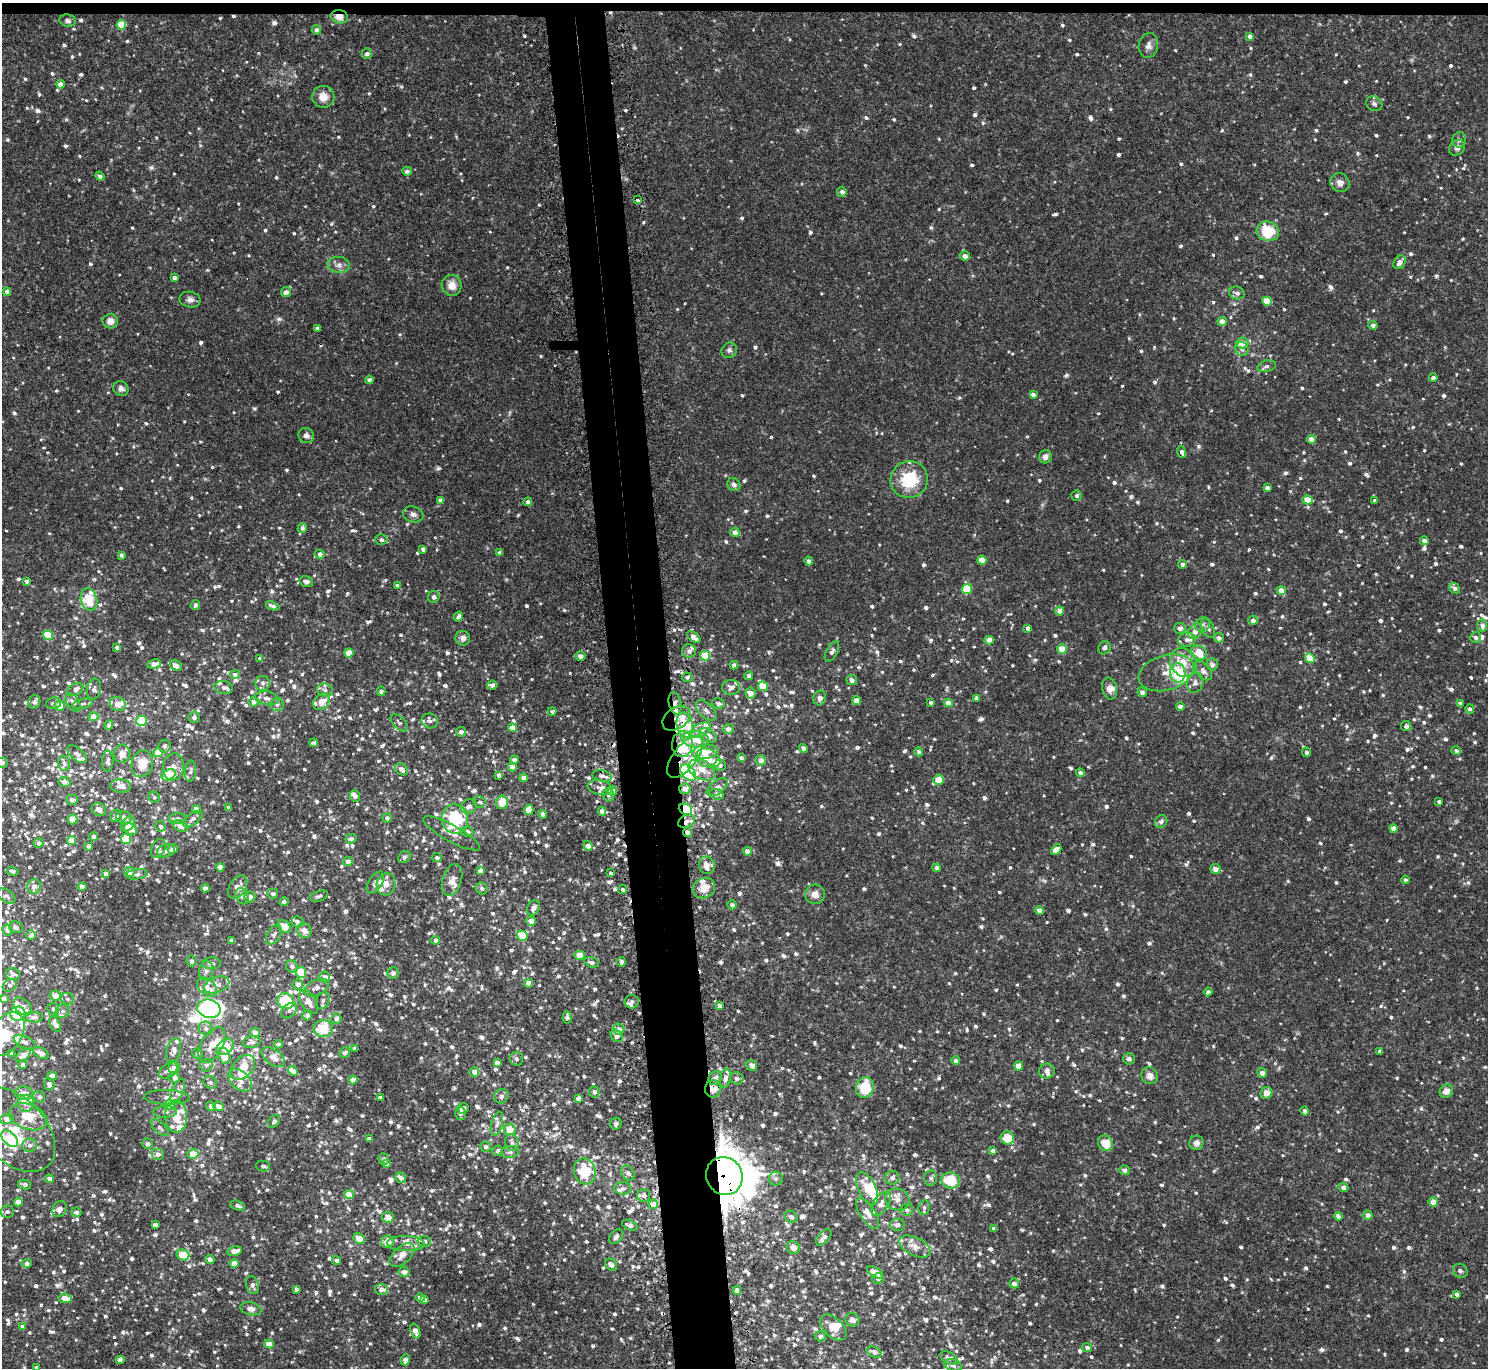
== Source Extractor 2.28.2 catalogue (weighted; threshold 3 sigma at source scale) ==
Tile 2 of 3 x 3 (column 2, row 1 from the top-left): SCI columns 1514-2999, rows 2865-4230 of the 4514 x 4445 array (HDU 1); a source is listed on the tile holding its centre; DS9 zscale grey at full resolution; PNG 1490 x 1370 px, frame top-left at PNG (2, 3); each listed source drawn as its Kron ellipse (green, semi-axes under 4 px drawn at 4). Shown black and unused: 5% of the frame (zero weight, under 2 of 3 exposures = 3% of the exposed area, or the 3 px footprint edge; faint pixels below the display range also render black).
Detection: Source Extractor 2.28.2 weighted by HDU 2 'WHT'; one run over the whole footprint, this tile lists its part. Background 0.031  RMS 0.008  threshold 0.0359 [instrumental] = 3 sigma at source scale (4.5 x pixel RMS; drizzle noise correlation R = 1.50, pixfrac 1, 0.05/0.05 arcsec/px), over >= 5 px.
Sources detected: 1688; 1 too faint to see at this stretch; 6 inside a brighter object's white glare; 8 cosmic-ray / hot-pixel residue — neither listed nor drawn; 108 inside a brighter listed object's ellipse — not listed separately; of the other 1565, all 500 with FLUX_AUTO >= 2.23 (the completeness limit of this list) listed and drawn (1065 fainter detections not listed), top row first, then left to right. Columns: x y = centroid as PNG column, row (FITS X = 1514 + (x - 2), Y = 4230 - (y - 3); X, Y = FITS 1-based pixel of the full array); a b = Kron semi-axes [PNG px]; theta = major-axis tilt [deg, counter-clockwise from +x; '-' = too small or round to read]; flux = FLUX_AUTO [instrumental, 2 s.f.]
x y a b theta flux
339 17 9 6 -12 6.9
68 21 8 6 -10 2.4
121 25 5 4 - 25
316 30 4 4 - 2.4
1250 36 4 4 - 3.6
1148 46 12 9 79 4.5
367 54 5 5 - 2.8
60 84 4 4 - 6.1
323 97 11 11 - 9.1
1374 104 8 7 - 2.7
1459 140 8 6 74 2.5
1457 148 9 7 39 3.7
407 171 5 4 - 2.8
100 176 5 4 - 2.7
1340 183 10 9 - 4.4
842 192 5 5 - 3.2
637 200 4 3 - 3.6
1268 231 11 10 - 28
965 256 5 4 - 4.5
1400 262 7 5 54 4.6
339 265 11 8 -8 4.3
174 278 4 4 - 2.7
452 285 10 10 - 7.8
7 292 4 4 - 3.9
286 292 5 5 - 3.5
1237 293 8 6 -17 3.2
190 300 10 7 -12 3.5
1267 301 5 4 - 21
110 321 8 7 - 5.9
1222 322 4 4 - 6.4
1373 325 4 4 - 3.2
317 328 4 3 - 3
1242 343 6 5 - 9.5
1242 349 7 6 - 3.2
729 350 8 7 - 2.6
1267 366 9 5 16 2.4
1433 378 4 4 - 2.7
369 380 4 4 - 3.6
121 388 8 7 - 3.4
1033 395 4 4 - 3.4
306 436 8 7 - 2.9
1311 439 4 4 - 7.6
1182 452 6 4 -73 2.7
1045 457 6 6 - 4.2
909 480 19 18 - 37
734 485 7 6 - 3
1267 488 4 4 - 5.2
1076 496 5 5 - 2.3
441 500 4 4 - 4.6
1308 500 5 4 - 14
1375 500 4 4 - 2.2
528 502 4 4 - 2.8
413 514 10 8 -16 3.2
302 528 5 4 - 2.7
735 532 5 4 - 4.8
381 540 6 5 - 2.9
1424 541 4 4 - 4.2
423 549 4 4 - 3
499 553 4 4 - 3
320 554 4 4 - 3.3
121 555 4 4 - 2.5
982 560 4 4 - 14
809 561 4 4 - 2.9
1182 564 4 4 - 2.9
27 581 4 3 - 2.8
306 581 7 5 -16 3.1
397 585 4 3 - 3
1455 588 6 4 -40 3
967 589 5 5 - 36
1281 591 5 4 - 7.6
434 597 6 5 - 2.3
89 600 11 8 -74 18
195 605 5 4 - 2.4
273 606 7 4 -20 2.4
1060 611 4 4 - 6.7
458 617 5 4 - 2.6
1253 620 4 4 - 3.7
1203 624 8 7 - 2.7
1482 625 6 5 - 3.7
1028 628 4 4 - 4.3
1180 628 6 5 - 4.1
1208 628 10 6 -63 2.5
1195 631 8 6 51 5.9
48 635 5 4 - 38
694 637 8 4 -40 6.1
463 638 7 7 - 3.5
1219 638 5 5 - 3.6
1476 638 6 5 - 2.5
989 640 4 4 - 9
1187 640 9 7 13 3.5
117 647 4 3 - 3
1104 648 7 6 - 2.7
1062 649 5 4 - 19
689 651 7 6 - 3.6
832 651 11 5 62 3.1
349 653 4 4 - 13
1199 653 8 7 - 19
580 656 5 4 - 5.7
705 656 5 5 - 28
260 658 4 3 - 2.2
1310 658 5 4 - 16
1183 663 15 12 -57 17
154 664 7 4 13 5.6
1212 664 6 5 - 3.8
734 665 4 4 - 3.4
176 666 6 5 - 4.5
1203 671 11 7 -50 4.2
1166 673 28 17 16 16
1178 673 10 7 -89 23
235 674 5 4 - 3.6
749 676 4 4 - 2.9
687 677 5 4 - 2.6
852 680 5 5 - 3.7
263 683 7 7 - 2.7
1195 683 10 8 72 3.6
492 685 5 4 - 3.1
763 686 5 4 - 19
224 687 9 6 -10 3.3
731 687 9 7 -4 3.8
75 689 8 5 28 3.3
94 689 10 7 82 2.8
1110 689 11 7 -78 5.1
325 690 8 6 -18 3
381 691 5 4 - 2.6
1142 692 5 4 - 3.2
750 693 5 5 - 7.5
267 698 12 6 -11 4.6
820 698 7 6 - 2.8
976 698 4 4 - 2.9
857 701 4 4 - 11
34 702 7 6 - 3.4
254 702 5 5 - 4.7
322 702 9 7 47 8
931 702 4 3 - 2.3
53 703 7 6 - 2.5
73 703 10 6 -57 3.6
675 703 11 6 -77 4.7
718 703 6 5 - 3.6
948 703 4 4 - 5.6
1460 703 4 3 - 2.8
83 704 10 5 13 2.3
118 704 8 7 - 6.2
277 705 7 6 - 2.5
60 706 5 5 - 14
1180 706 4 4 - 3.6
1470 709 4 4 - 2.8
706 710 13 7 -47 4.3
552 711 4 4 - 2.5
93 717 5 4 - 9
194 717 6 5 - 3
676 718 15 10 34 8.3
141 721 5 5 - 49
430 721 8 7 - 3.2
399 723 10 6 -47 2.3
109 725 5 4 - 2.4
685 725 12 8 -78 11
1406 726 5 5 - 2.6
512 728 4 4 - 7.5
728 729 5 5 - 4.6
700 730 11 6 28 6.6
461 732 5 5 - 3.2
708 735 9 6 -31 6.3
695 739 14 8 -5 17
314 743 4 4 - 3.1
682 744 13 10 84 22
164 746 6 6 - 2.7
803 748 5 4 - 2.7
1456 751 5 4 - 2.6
705 752 13 7 8 13
919 752 4 4 - 2.7
1307 752 4 4 - 2.5
158 753 5 4 - 14
77 754 12 6 -39 3.1
122 754 9 8 - 6.1
685 757 25 11 53 15
708 758 13 9 -26 12
741 758 4 4 - 2.8
514 760 4 4 - 3.5
761 760 5 5 - 4.7
108 761 10 6 88 4
2 763 5 5 - 3.2
64 763 7 6 - 2.8
142 764 14 10 75 15
720 765 6 5 - 2.7
173 767 13 10 78 9.1
512 767 4 4 - 5.9
401 769 7 5 -45 4.8
702 770 14 9 -28 9.6
190 771 10 5 83 2.4
688 773 9 6 -47 130
1080 773 4 4 - 2.5
169 775 7 5 29 23
498 775 4 4 - 3.1
602 776 10 5 -13 2.9
524 778 4 4 - 6.4
939 780 5 5 - 14
64 782 6 5 - 4.7
121 786 10 6 -3 6.3
717 787 12 6 38 3.3
600 788 12 7 -11 4.4
685 789 6 5 - 5.2
612 791 5 4 - 13
717 794 7 5 -15 3.9
608 795 6 5 - 2.2
355 796 6 5 - 2.7
154 797 6 5 - 2.2
72 800 6 5 - 4
480 802 6 5 - 2.2
502 802 7 6 - 19
1439 802 4 4 - 2.3
469 806 8 7 - 3.5
229 808 4 3 - 2.8
99 809 7 6 - 4.2
197 809 4 4 - 9.2
685 809 7 5 -22 28
529 810 5 4 - 11
602 811 4 4 - 5.3
543 814 4 4 - 3
116 816 6 6 - 3.4
124 817 8 6 -14 4
387 818 4 4 - 2.3
72 819 5 5 - 6.3
178 819 9 5 3 2.6
193 819 11 5 36 3.4
455 819 15 13 -81 34
687 821 9 6 30 3.8
1161 822 7 5 45 2.9
128 824 8 6 53 12
160 826 5 5 - 2.2
181 826 8 5 -28 5.5
1393 828 4 4 - 6
131 829 7 5 -29 7.5
467 832 6 5 - 3.2
687 832 5 4 - 4.2
452 833 32 8 -29 8.5
93 837 4 4 - 2.5
126 839 5 5 - 24
351 839 5 5 - 2.4
71 841 4 4 - 10
39 843 5 4 - 2.7
88 846 4 4 - 3.2
588 846 5 4 - 4.3
158 848 10 7 69 4.4
173 849 5 4 - 6.5
1056 850 6 4 44 8
166 851 9 6 17 2.7
747 851 4 4 - 5.8
404 857 7 5 40 2.4
437 858 5 4 - 2.3
348 861 4 4 - 5.3
707 865 9 7 -71 7.3
220 867 4 4 - 6.9
937 868 4 4 - 3.6
1215 869 5 5 - 4.3
13 871 6 4 -14 2.5
480 871 4 4 - 6
129 872 5 5 - 4.5
610 873 4 3 - 2.3
106 874 4 4 - 4.1
137 874 11 5 7 2.5
452 880 16 9 73 7.3
1405 880 4 4 - 2.3
375 882 12 6 56 3.8
386 884 11 9 76 5.7
34 886 7 6 - 4.8
82 887 4 4 - 4.6
238 887 13 8 58 6.6
205 888 4 4 - 4.6
482 888 6 5 - 2.3
704 888 11 10 - 9.3
622 890 5 4 - 2.3
273 893 5 5 - 2.9
815 894 10 9 - 6.5
6 896 10 6 -35 2.5
242 896 8 6 -66 4.6
319 896 9 5 19 2.6
250 897 5 5 - 4
284 902 5 4 - 2.3
732 905 4 4 - 2.6
533 908 8 6 59 4.5
1039 911 4 4 - 6.4
531 921 4 4 - 7.9
298 922 6 5 - 3.3
16 927 7 6 - 2.7
284 927 7 5 -41 12
7 930 5 5 - 3.2
304 930 7 7 - 5.9
31 935 5 4 - 3.4
274 935 10 6 59 2.7
522 936 5 5 - 20
232 940 4 4 - 2.5
436 940 4 4 - 3
580 955 5 4 - 12
191 961 5 5 - 3
592 962 8 5 -15 2.8
621 962 5 4 - 2.3
211 963 9 6 3 3.2
292 966 6 6 - 3
206 971 10 7 80 3.3
301 972 6 5 - 28
393 973 5 5 - 3.3
13 974 7 6 - 3.2
325 977 5 5 - 4.7
529 983 4 4 - 9
298 984 5 5 - 4.7
10 985 8 5 35 2.6
217 985 13 7 21 5
207 987 11 7 -41 5.3
316 988 13 7 24 4.1
1208 992 4 4 - 3.2
55 996 5 5 - 8.6
4 998 4 4 - 2.8
67 999 6 6 - 2.5
323 1000 8 6 66 2.5
286 1001 8 7 - 33
309 1002 13 7 -57 6.9
632 1002 7 6 - 2.8
23 1006 11 7 -42 4.1
720 1006 4 4 - 2.7
53 1009 6 6 - 2.8
209 1009 12 9 -14 110
63 1011 7 6 - 2.4
289 1011 9 6 42 2.6
18 1014 7 7 - 41
307 1015 5 5 - 2.9
34 1017 9 5 -3 2.9
567 1017 6 4 87 2.7
336 1018 5 5 - 3.7
55 1024 8 5 -61 5.8
206 1029 7 6 - 2.9
323 1029 10 8 -4 22
619 1029 6 5 - 5
255 1032 5 4 - 6.9
7 1034 23 15 59 28
617 1036 7 5 -48 5.7
25 1042 11 6 -24 3.1
251 1042 9 6 10 4
278 1044 4 4 - 2.5
212 1045 20 10 60 11
225 1047 10 7 33 17
354 1048 4 3 - 2.6
174 1050 12 7 75 4.8
1380 1051 4 4 - 2.3
41 1053 8 5 -28 6.9
345 1053 5 5 - 2.8
11 1054 4 3 - 2.7
198 1054 5 5 - 2.3
23 1055 8 5 39 7.3
224 1056 8 6 -72 9.5
273 1057 13 7 -35 7.7
516 1059 7 7 - 2.3
1129 1059 6 5 - 2.4
956 1061 4 4 - 2.6
497 1063 4 4 - 4.7
23 1065 4 4 - 2.8
206 1065 6 6 - 2.6
752 1065 6 5 - 4.1
1019 1066 4 4 - 8.6
243 1067 14 9 46 13
174 1068 6 5 - 6
168 1070 10 6 37 3.7
293 1071 5 4 - 5.7
1047 1071 8 7 - 3.2
474 1072 5 5 - 5.4
1262 1073 5 5 - 3.7
52 1076 4 4 - 7.1
1150 1076 9 8 - 5.3
175 1078 5 5 - 2.9
715 1078 7 6 - 3.2
725 1078 10 5 79 4
737 1078 7 6 - 2.9
240 1080 13 9 -42 7.8
353 1080 4 4 - 8.9
210 1082 7 6 - 2.4
49 1084 6 5 - 3.6
865 1088 10 8 79 28
713 1089 8 8 - 7.6
178 1091 13 6 67 3.6
1446 1091 7 6 - 5.3
594 1092 5 5 - 2.5
24 1093 9 6 -2 7
1266 1093 6 5 - 5.2
501 1096 8 7 - 2.9
39 1097 6 5 - 2.9
167 1097 22 7 -2 5.9
380 1098 4 3 - 2.7
578 1098 4 4 - 3.3
26 1103 8 8 - 4.4
169 1105 5 5 - 17
211 1106 5 4 - 3.3
219 1106 5 4 - 5.9
463 1108 5 5 - 4.6
1305 1111 4 4 - 2.2
165 1112 11 6 3 3.4
460 1113 6 5 - 2.8
176 1116 16 11 -87 14
28 1117 19 12 -20 20
7 1119 7 5 2 6.8
274 1121 7 5 50 2.3
497 1124 12 5 76 3.7
616 1124 6 5 - 2.5
160 1128 11 5 -43 2.5
510 1129 6 5 - 11
14 1130 50 31 -47 57
1007 1138 7 6 - 15
10 1139 10 6 -45 13
369 1139 4 4 - 3.4
512 1142 8 7 - 2.8
1106 1143 8 7 - 12
1196 1143 7 7 - 3.5
148 1144 5 5 - 2.6
30 1145 7 6 - 3.3
486 1147 5 5 - 3.4
498 1151 5 5 - 3.1
993 1151 4 4 - 2.8
510 1152 9 6 9 2.4
158 1154 6 6 - 3.8
193 1154 5 4 - 14
384 1159 6 5 - 2.5
387 1164 4 4 - 4.9
263 1166 7 5 -12 2.4
1124 1170 5 5 - 3.1
585 1171 13 11 -74 28
628 1173 8 6 -63 2.5
724 1176 19 18 - 2200
401 1178 6 5 - 3.3
892 1178 7 7 - 3.5
931 1178 7 6 - 2.6
49 1179 4 4 - 6.6
776 1179 7 7 - 2.2
951 1180 9 8 - 26
25 1184 6 5 - 3
1343 1187 5 4 - 3.4
623 1188 8 6 0 2.5
867 1188 17 9 -64 11
349 1195 5 4 - 10
644 1196 6 6 - 2.6
897 1199 12 10 -22 6.2
18 1202 4 4 - 8.8
1433 1202 5 4 - 8.3
653 1204 5 5 - 8.7
881 1204 13 7 55 6
237 1206 8 5 -19 2.8
924 1207 7 5 78 2.3
59 1209 8 6 61 4.3
907 1210 6 6 - 2.3
7 1212 6 6 - 2.5
76 1212 5 4 - 3
868 1213 17 7 -58 6.8
1368 1215 5 4 - 3.6
1338 1216 4 4 - 2.5
388 1217 6 5 - 7.1
791 1217 7 5 -41 2.4
155 1225 4 4 - 3.4
630 1225 8 5 -23 2.7
897 1225 7 6 - 2.6
994 1229 4 4 - 2.5
616 1237 8 5 53 2.4
824 1237 10 5 47 3.7
359 1239 6 5 - 8.2
424 1241 6 5 - 2.7
388 1242 6 6 - 11
406 1243 19 7 -2 6
915 1246 17 9 -26 6.8
793 1248 7 6 - 6
234 1251 7 4 11 7.6
183 1255 6 5 - 22
402 1255 15 8 43 7.1
210 1259 5 4 - 4.1
336 1260 4 4 - 2.3
27 1263 5 4 - 2.6
234 1263 4 4 - 8.2
611 1265 6 5 - 2.4
1460 1271 7 6 - 2.3
404 1272 5 5 - 4.7
875 1272 9 5 -31 9.4
878 1278 6 5 - 2.6
1014 1283 5 4 - 3.9
252 1285 9 6 -70 3
296 1289 4 4 - 2.3
381 1289 6 5 - 4.4
737 1290 4 4 - 3.8
1457 1294 4 3 - 2.7
65 1298 6 4 -7 9
420 1298 4 4 - 2.5
424 1300 4 4 - 3.7
251 1309 11 6 -12 4.5
852 1320 7 6 - 4
22 1326 3 3 - 2.3
833 1327 16 9 -45 9.4
415 1331 8 4 -68 4.5
820 1336 5 5 - 3.6
269 1344 5 4 - 7.9
1087 1347 5 4 - 2.6
874 1352 8 5 -25 3.3
949 1358 9 5 -29 2.8
120 1360 4 4 - 6
405 1360 5 4 - 4.4
953 1365 9 5 -17 2.8
36 1367 4 3 - 2.3
Overlapping masked pixels (flux is a lower limit): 13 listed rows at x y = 339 17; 675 703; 676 718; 685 725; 695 739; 688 773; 685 789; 685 809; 687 821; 687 832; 82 887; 713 1089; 724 1176
Isophote crosses this tile's border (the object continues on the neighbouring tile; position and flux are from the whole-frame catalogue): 4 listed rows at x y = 2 763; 7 1034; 14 1130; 36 1367